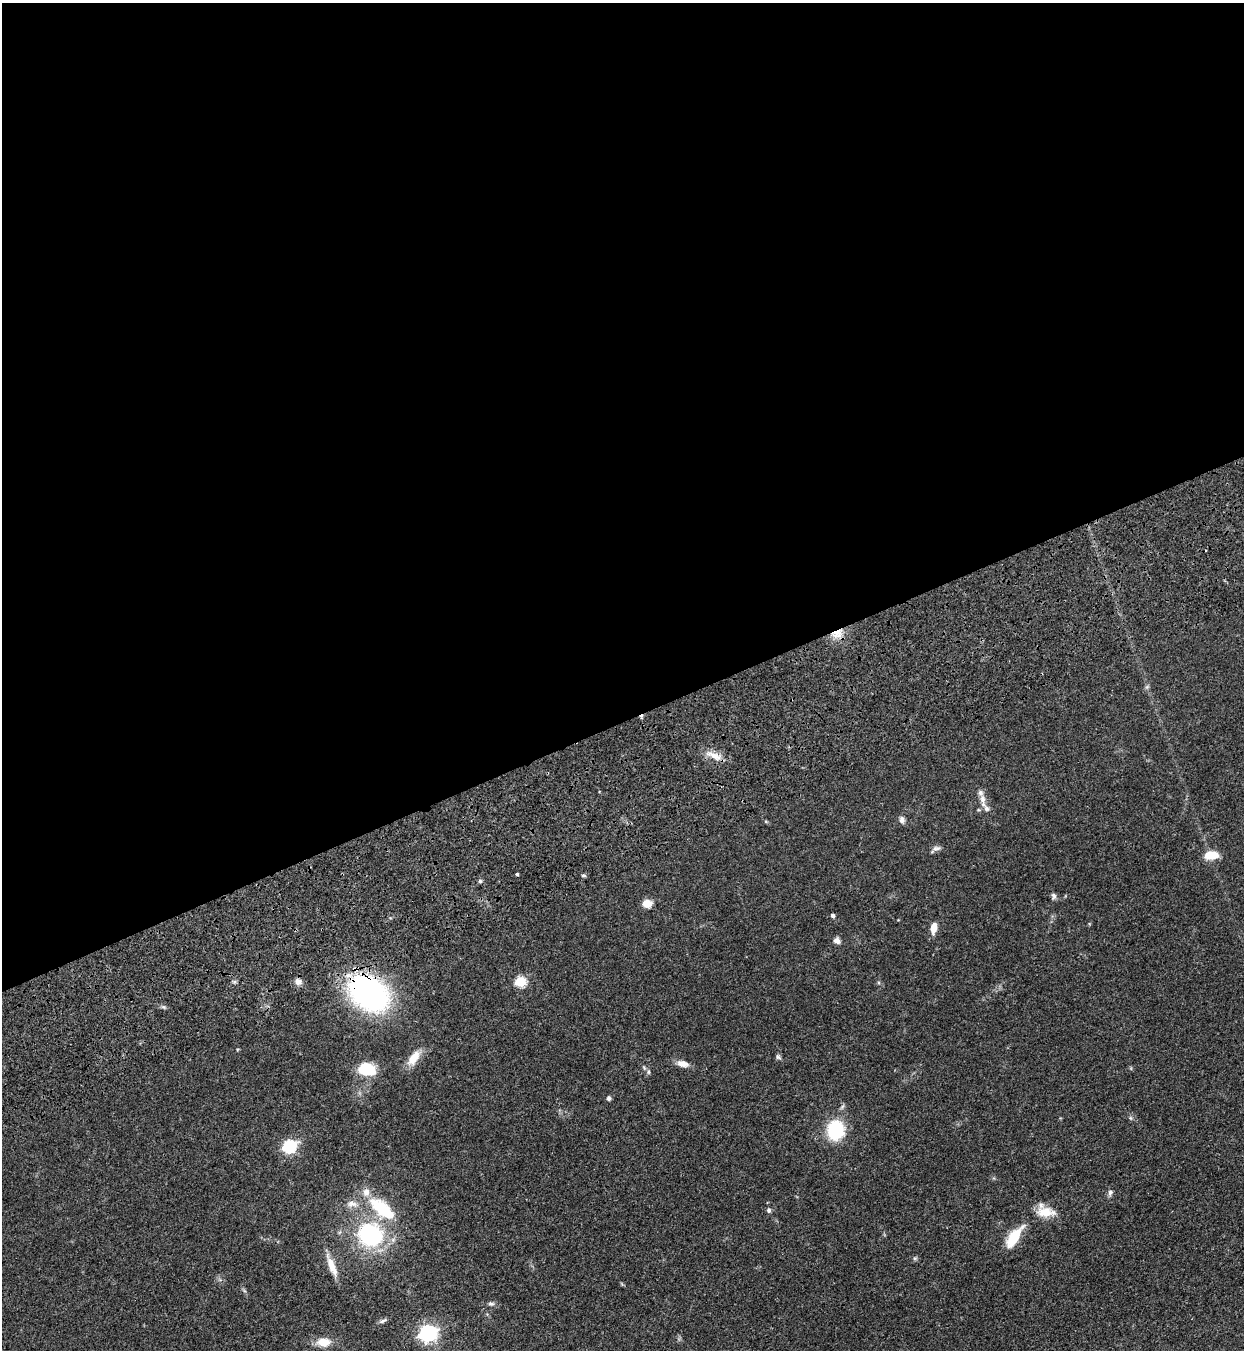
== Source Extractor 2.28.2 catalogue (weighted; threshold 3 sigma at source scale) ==
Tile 2 of 4 x 4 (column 2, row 1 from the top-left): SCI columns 1698-2939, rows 4230-5577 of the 5663 x 5760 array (HDU 1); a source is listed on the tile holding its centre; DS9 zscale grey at full resolution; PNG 1246 x 1352 px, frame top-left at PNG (2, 3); no overlay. Shown black and unused: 54% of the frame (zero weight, under 3 of 4 exposures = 11% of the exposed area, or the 3 px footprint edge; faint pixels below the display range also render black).
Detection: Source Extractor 2.28.2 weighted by HDU 2 'WHT'; one run over the whole footprint, this tile lists its part. Background 0.0518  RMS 0.0042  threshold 0.0188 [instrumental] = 3 sigma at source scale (4.5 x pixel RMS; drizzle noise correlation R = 1.50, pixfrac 1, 0.05/0.05 arcsec/px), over >= 5 px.
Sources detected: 43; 1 inside a brighter object's white glare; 2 cosmic-ray / hot-pixel residue — not listed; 2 inside a brighter listed object's ellipse — not listed separately; the other 38 listed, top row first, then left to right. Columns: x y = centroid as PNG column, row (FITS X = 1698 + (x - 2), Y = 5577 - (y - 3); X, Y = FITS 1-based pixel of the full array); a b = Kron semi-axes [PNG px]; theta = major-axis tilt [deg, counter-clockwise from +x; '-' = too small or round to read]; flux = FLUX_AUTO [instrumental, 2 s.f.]
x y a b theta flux
837 634 16 11 22 5.2
1147 687 5 5 - 0.68
714 755 26 8 -22 4.4
982 799 12 8 -80 2.8
902 820 9 7 -74 1.4
936 848 11 7 12 1.4
1211 855 14 8 4 8.2
583 876 7 3 -8 0.54
480 881 5 5 - 0.67
1054 896 8 6 -70 1.1
647 903 11 9 0 3.6
833 915 5 4 - 0.74
934 928 9 6 82 4.6
837 941 8 6 -29 1.8
298 982 9 8 - 2
520 982 6 5 - 24
368 993 28 20 -40 130
778 1057 7 6 - 0.85
414 1058 21 10 54 6
683 1064 15 8 -14 3
366 1069 19 13 -12 13
648 1072 6 4 90 0.62
609 1098 5 5 - 1
835 1130 22 18 86 20
289 1146 6 6 - 60
1110 1192 9 6 79 1.1
352 1204 15 8 -5 2.9
382 1208 36 19 -37 19
769 1210 6 6 - 0.9
1045 1212 26 12 -4 7.2
370 1235 25 23 -31 42
1014 1237 26 10 56 11
915 1258 5 5 - 0.64
332 1266 31 8 -68 5
491 1304 9 5 -12 1
383 1321 12 4 27 1
428 1333 7 7 - 140
323 1342 14 9 -1 6.3
Overlapping masked pixels (flux is a lower limit): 2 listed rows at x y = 837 634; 368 993